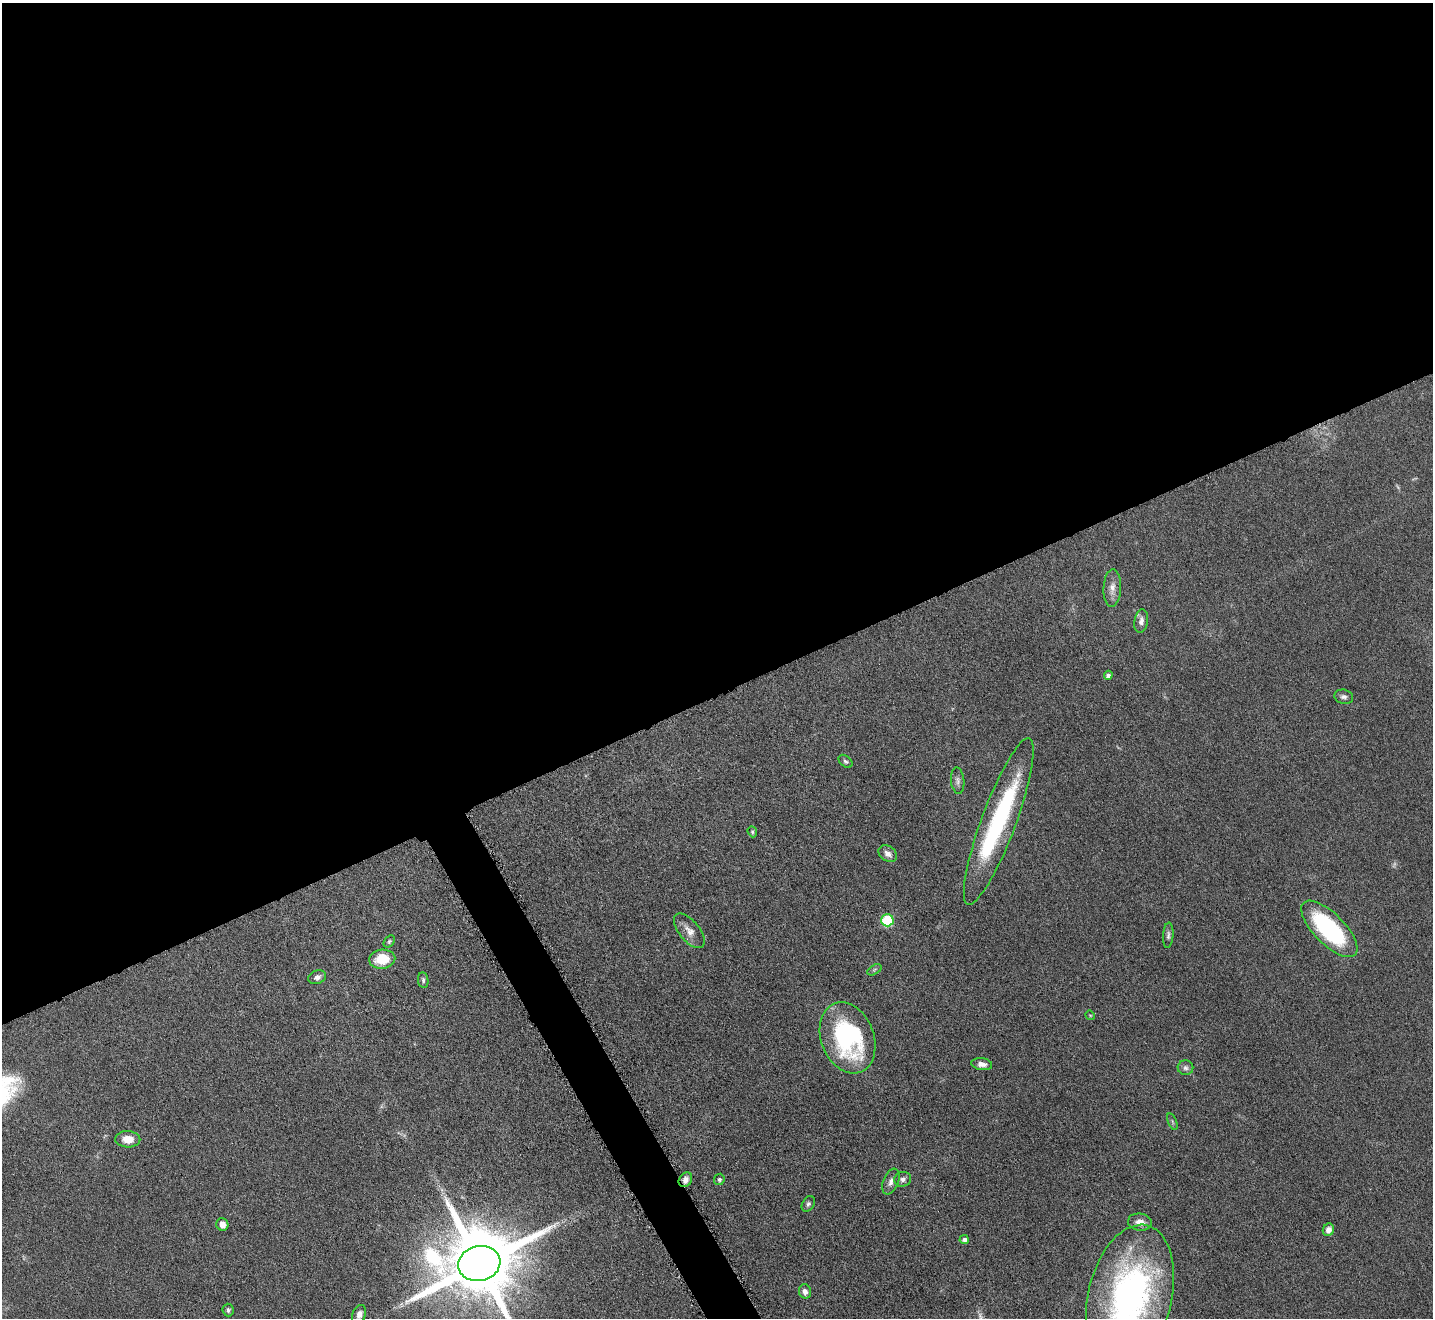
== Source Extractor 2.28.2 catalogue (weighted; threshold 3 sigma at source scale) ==
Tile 2 of 4 x 4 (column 2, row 1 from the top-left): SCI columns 1433-2863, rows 4106-5421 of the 5726 x 5715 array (HDU 1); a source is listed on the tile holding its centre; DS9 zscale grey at full resolution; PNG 1435 x 1320 px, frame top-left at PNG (2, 3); each listed source drawn as its Kron ellipse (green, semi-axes under 4 px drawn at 4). Shown black and unused: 54% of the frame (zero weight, under 4 of 8 exposures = <1% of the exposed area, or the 3 px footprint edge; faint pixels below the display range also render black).
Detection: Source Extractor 2.28.2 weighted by HDU 2 'WHT'; one run over the whole footprint, this tile lists its part. Background 0.0475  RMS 0.0046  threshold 0.0186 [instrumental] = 3 sigma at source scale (4.09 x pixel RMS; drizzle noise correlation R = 1.36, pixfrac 0.8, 0.05/0.05 arcsec/px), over >= 5 px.
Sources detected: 41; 1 too faint to see at this stretch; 2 inside a brighter object's white glare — neither listed nor drawn; the other 38 listed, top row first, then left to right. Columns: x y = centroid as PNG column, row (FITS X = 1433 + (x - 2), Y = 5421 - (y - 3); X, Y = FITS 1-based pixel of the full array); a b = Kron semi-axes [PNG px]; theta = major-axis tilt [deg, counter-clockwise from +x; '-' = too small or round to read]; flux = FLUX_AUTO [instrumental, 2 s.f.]
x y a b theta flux
1112 588 19 8 87 3.7
1141 621 12 7 81 2
1108 675 4 4 - 1.4
1344 697 9 7 -16 1.5
846 761 8 5 -40 1
958 781 13 6 -83 1.7
999 821 88 17 70 51
752 832 6 4 -70 0.63
888 854 10 7 -34 2.5
887 920 6 6 - 31
1329 929 37 15 -45 53
689 931 20 10 -51 4
1168 935 13 5 86 1.3
389 941 7 4 50 0.72
382 959 13 9 4 9.9
874 970 8 4 32 0.79
317 977 9 6 20 1.8
423 980 8 5 -82 1
1090 1015 5 4 - 0.41
848 1038 37 26 -69 62
982 1064 10 6 -8 2.7
1185 1068 8 7 - 1.4
1172 1122 9 3 -69 0.61
128 1139 12 8 -2 5.2
719 1179 6 5 - 1
903 1179 8 7 - 1.6
685 1180 8 6 53 2.2
891 1181 13 7 67 2.3
808 1204 8 6 61 1.1
1140 1222 12 8 -7 3.4
222 1224 6 6 - 3
1328 1230 6 5 - 2.6
964 1240 4 4 - 1.3
479 1264 21 17 14 6200
805 1291 7 6 - 2
1130 1295 72 42 76 140
228 1310 6 5 - 0.99
359 1314 9 6 69 2.5
Overlapping masked pixels (flux is a lower limit): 1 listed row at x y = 685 1180
Isophote crosses this tile's border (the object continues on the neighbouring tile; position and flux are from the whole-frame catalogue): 2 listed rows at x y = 479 1264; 1130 1295